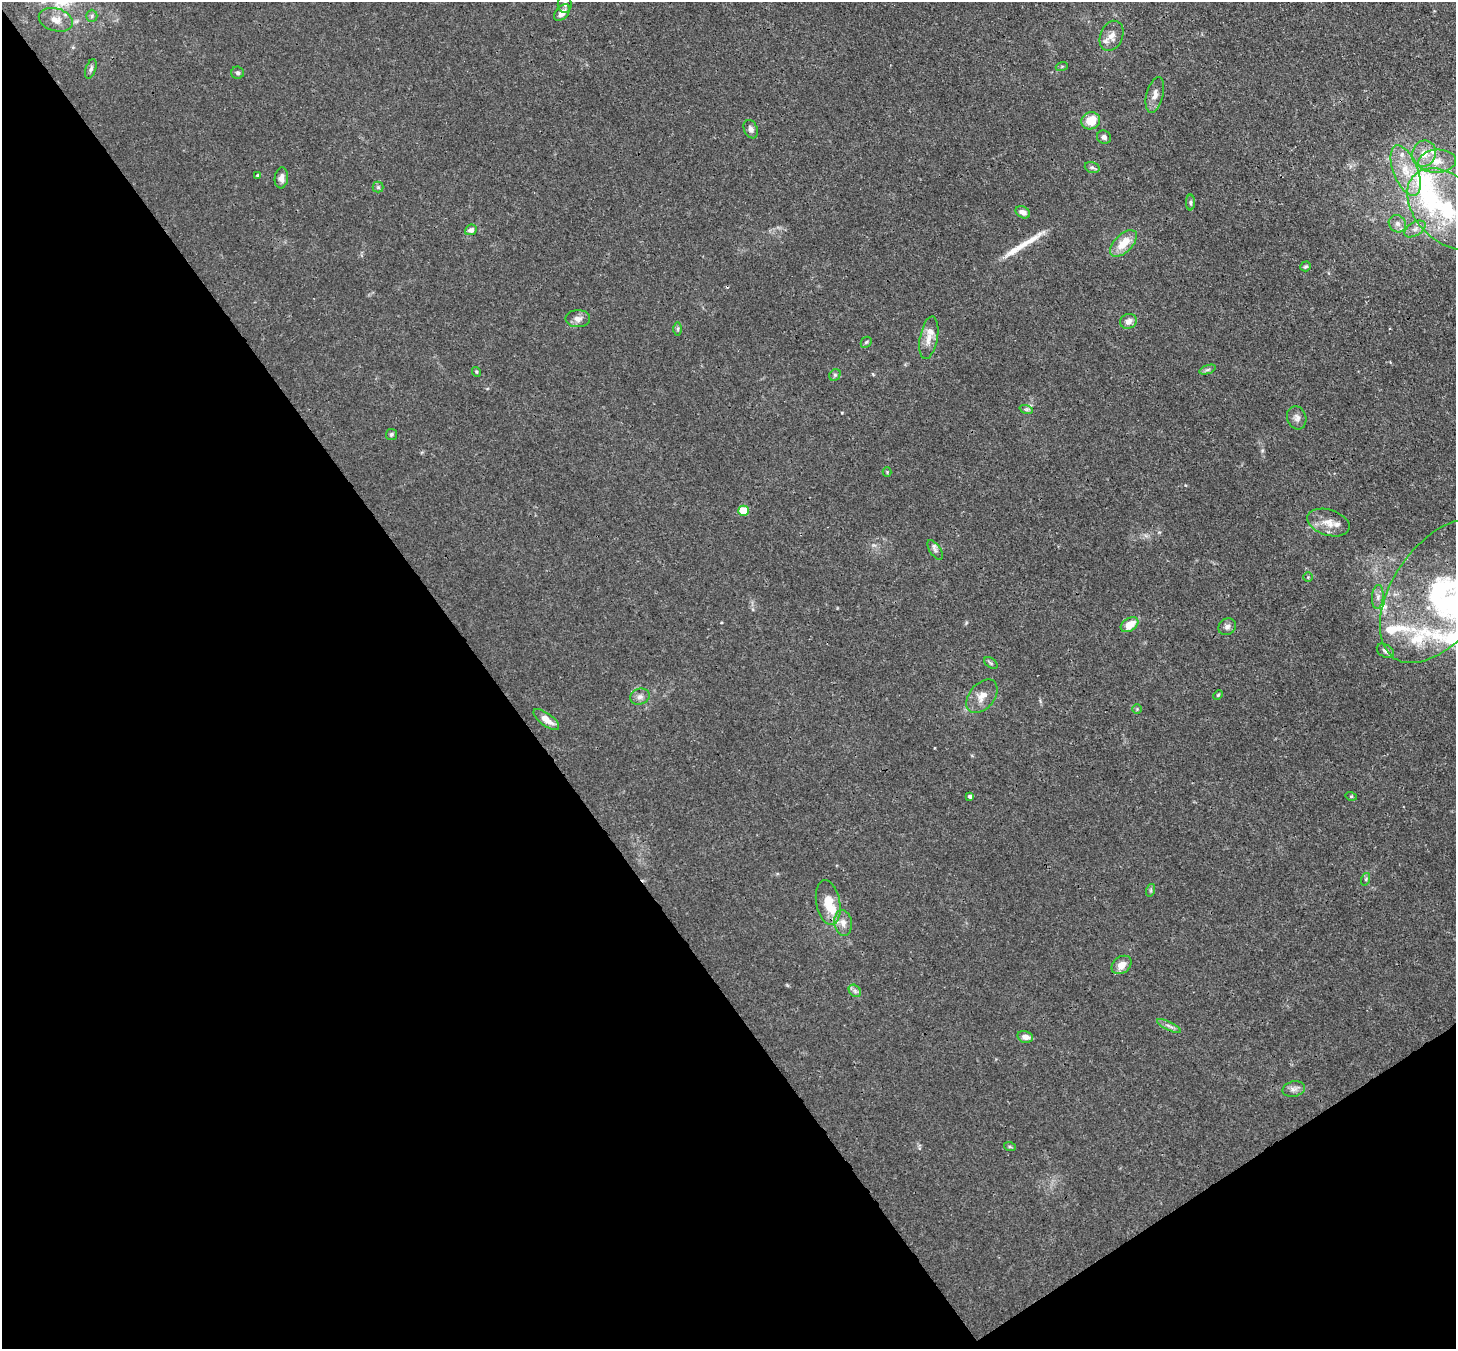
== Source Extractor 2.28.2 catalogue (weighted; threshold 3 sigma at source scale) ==
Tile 14 of 4 x 4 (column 2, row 4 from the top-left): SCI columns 1533-2986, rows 210-1556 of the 5974 x 5946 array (HDU 1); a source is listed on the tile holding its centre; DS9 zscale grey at full resolution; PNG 1458 x 1351 px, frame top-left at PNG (2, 2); each listed source drawn as its Kron ellipse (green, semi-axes under 4 px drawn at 4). Shown black and unused: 38% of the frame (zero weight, under 3 of 4 exposures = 7% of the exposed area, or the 3 px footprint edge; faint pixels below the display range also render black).
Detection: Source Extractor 2.28.2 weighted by HDU 2 'WHT'; one run over the whole footprint, this tile lists its part. Background 0.025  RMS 0.0027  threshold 0.0123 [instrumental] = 3 sigma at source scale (4.5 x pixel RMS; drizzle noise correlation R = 1.50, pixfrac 1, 0.05/0.05 arcsec/px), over >= 5 px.
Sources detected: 81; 1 cosmic-ray / hot-pixel residue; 1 long thin detection or spike segment (spike, bleed or trail) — neither listed nor drawn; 13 inside a brighter listed object's ellipse — not listed separately; the other 66 listed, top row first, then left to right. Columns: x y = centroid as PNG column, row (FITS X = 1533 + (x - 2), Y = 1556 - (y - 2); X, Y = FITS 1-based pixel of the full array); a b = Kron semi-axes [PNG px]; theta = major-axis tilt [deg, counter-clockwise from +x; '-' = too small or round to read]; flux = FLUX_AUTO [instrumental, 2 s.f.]
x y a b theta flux
565 4 8 7 - 1
562 13 10 6 49 2.4
92 16 6 5 - 0.54
56 20 17 11 -16 3.2
1112 36 16 11 68 2.8
1062 66 6 4 19 0.35
91 69 10 5 71 0.72
238 73 6 6 - 0.63
1155 95 18 8 76 2.4
1091 121 9 8 - 5.7
751 129 9 6 -66 1.1
1104 137 7 6 - 0.89
1424 154 13 11 69 3.5
1437 161 19 11 4 4.3
1092 167 7 5 -17 0.6
1406 171 26 12 -68 7.6
258 175 4 3 - 0.39
281 178 10 6 82 1.7
378 187 5 5 - 0.52
1191 203 8 4 -90 0.48
1447 209 47 32 -46 29
1023 212 8 5 -30 1.6
1397 224 9 8 - 1.3
1415 229 12 6 32 1.4
471 230 6 5 - 1.3
1123 243 17 9 44 5.9
1305 266 5 5 - 0.43
578 319 12 8 0 1.8
1128 321 8 7 - 1.9
678 329 6 4 90 0.48
929 338 21 9 79 3
866 342 6 4 45 0.42
1208 370 8 4 19 0.61
476 372 5 4 - 0.3
835 375 6 5 - 0.53
1026 409 7 4 -18 0.55
1297 418 12 9 -72 1.4
391 434 5 5 - 0.48
887 472 4 4 - 0.28
744 511 5 5 - 6.1
1328 523 22 13 -18 3.9
935 550 11 5 -56 0.99
1308 577 5 5 - 0.32
1440 591 81 46 56 45
1378 597 12 5 85 1.2
1129 625 9 6 32 4.6
1227 627 9 8 - 1.2
1385 651 9 6 -32 1.2
991 663 7 4 -36 0.46
1218 695 5 4 - 0.34
982 696 19 12 50 3.2
640 697 10 8 16 1.3
1137 709 5 5 - 0.34
546 720 15 6 -36 2.8
970 796 4 3 - 0.57
1351 796 5 3 - 0.3
1366 879 6 4 72 0.39
1151 890 6 4 72 0.43
828 903 23 12 -80 6.4
843 923 13 8 -83 2
1121 965 11 8 36 2.7
855 991 7 5 -46 0.78
1169 1026 13 3 -25 0.83
1025 1037 8 5 -14 1.9
1294 1089 11 7 14 1.4
1010 1147 6 4 -19 0.38
Isophote crosses this tile's border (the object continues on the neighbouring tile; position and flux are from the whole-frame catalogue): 2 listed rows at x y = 1447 209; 1440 591